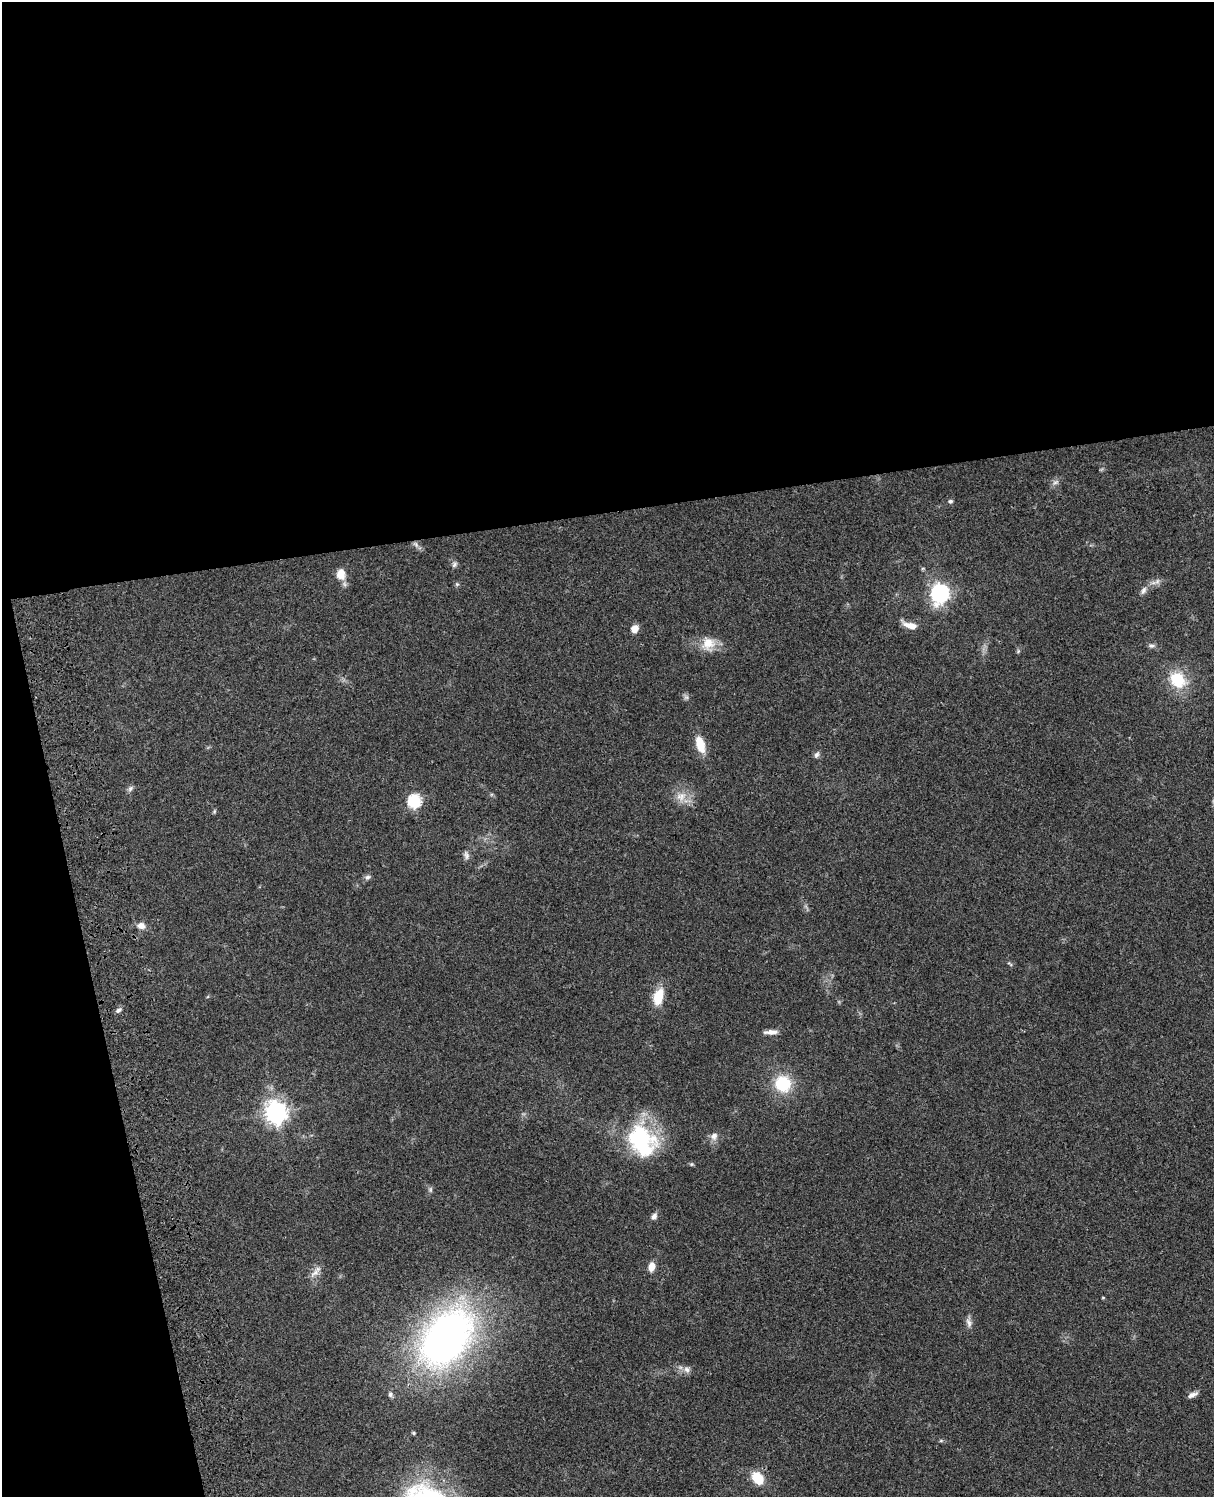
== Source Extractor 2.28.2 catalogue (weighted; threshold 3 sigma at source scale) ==
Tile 1 of 4 x 3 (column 1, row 1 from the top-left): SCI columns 120-1331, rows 3269-4763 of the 5087 x 4928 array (HDU 1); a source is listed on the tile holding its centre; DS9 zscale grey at full resolution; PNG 1216 x 1499 px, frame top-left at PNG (2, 2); no overlay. Shown black and unused: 39% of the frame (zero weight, under 3 of 4 exposures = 6% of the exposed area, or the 3 px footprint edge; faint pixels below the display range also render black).
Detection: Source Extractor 2.28.2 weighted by HDU 2 'WHT'; one run over the whole footprint, this tile lists its part. Background 0.0799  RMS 0.0058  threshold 0.0263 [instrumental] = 3 sigma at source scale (4.5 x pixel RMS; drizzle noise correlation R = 1.50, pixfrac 1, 0.05/0.05 arcsec/px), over >= 5 px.
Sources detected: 46; all 46 listed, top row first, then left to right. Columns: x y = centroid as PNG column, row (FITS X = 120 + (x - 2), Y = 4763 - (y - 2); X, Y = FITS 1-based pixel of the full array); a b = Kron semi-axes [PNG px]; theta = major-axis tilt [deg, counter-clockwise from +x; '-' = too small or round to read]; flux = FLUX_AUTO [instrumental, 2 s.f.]
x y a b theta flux
1055 482 9 6 27 1.9
950 501 6 6 - 1.1
416 544 10 6 -45 2.2
454 564 9 6 70 1.5
341 574 14 11 -86 6.4
1157 581 11 6 42 2.3
457 584 6 5 - 0.9
1143 590 11 6 66 2.4
940 593 9 8 - 180
910 625 18 7 -19 6.1
635 629 9 8 - 4.1
708 643 19 18 - 10
1151 646 10 5 -4 1.6
1018 651 6 4 58 0.82
1177 679 21 17 -45 21
686 697 7 7 - 1.5
700 744 18 9 -73 11
817 755 9 6 57 1.6
130 788 9 6 52 1.6
681 797 16 13 26 7.4
414 801 8 7 - 48
214 811 6 4 71 0.74
466 855 12 7 -70 2.1
368 877 8 6 10 1.6
141 926 10 8 -11 3.6
1010 963 9 4 -39 0.89
658 997 19 10 74 14
118 1010 8 5 37 1.6
771 1032 16 5 2 3.6
783 1084 17 17 - 24
276 1112 9 9 - 290
714 1136 11 9 67 3.4
642 1140 41 30 -54 58
430 1190 8 6 90 1.3
654 1216 8 7 - 2.3
652 1266 10 7 79 5
315 1272 19 7 42 3.7
1103 1298 5 3 - 0.46
969 1322 14 7 -78 2.8
446 1338 70 44 53 270
687 1369 10 8 -48 2.8
390 1394 7 6 - 1.4
1192 1395 12 6 23 2.6
413 1433 5 4 - 0.76
941 1441 6 4 0 0.76
758 1478 14 10 -53 13